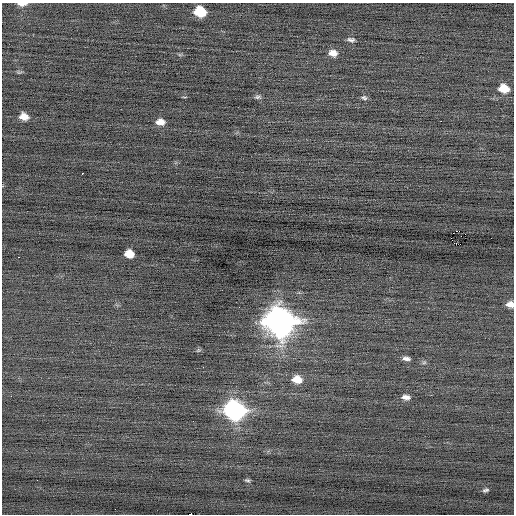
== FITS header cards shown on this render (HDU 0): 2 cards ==
NAXIS1  =                  512 / Axis length
NAXIS2  =                  512 / Axis length

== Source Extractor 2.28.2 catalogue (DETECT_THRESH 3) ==
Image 512 x 512 px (HDU 0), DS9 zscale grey, 1 PNG px = 1 image px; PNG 516 x 516 px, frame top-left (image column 1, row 512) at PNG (2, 3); no overlay
Background -0.0489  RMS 0.73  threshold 2.2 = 3 sigma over >= 5 px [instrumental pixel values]
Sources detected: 26; all 26 listed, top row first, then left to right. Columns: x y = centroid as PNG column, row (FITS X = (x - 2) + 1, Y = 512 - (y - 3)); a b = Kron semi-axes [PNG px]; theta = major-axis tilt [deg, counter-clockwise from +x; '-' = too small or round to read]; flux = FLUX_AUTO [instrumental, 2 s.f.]
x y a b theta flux
22 4 10 4 1 260
200 12 9 8 - 1700
351 40 9 5 -5 150
333 53 10 8 -11 370
19 72 8 4 -1 77
504 89 10 8 -14 870
258 97 9 5 -2 120
364 98 8 6 -15 120
24 117 9 7 -17 450
441 121 2 2 - 470
160 122 9 7 -2 370
82 173 3 2 - 210
451 238 2 2 - 270
129 254 8 7 - 680
19 257 2 2 - 1500
510 304 8 6 -4 320
280 322 13 11 -17 79000
198 350 7 5 20 78
406 358 10 5 -7 200
424 362 6 5 - 95
297 379 11 8 -7 640
406 397 10 6 -9 260
235 411 11 9 -15 25000
247 480 7 4 -25 94
485 490 7 4 20 100
190 514 4 2 - 1400
At the frame edge (FLAGS 8, measured only in part): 3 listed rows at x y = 22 4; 510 304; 190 514